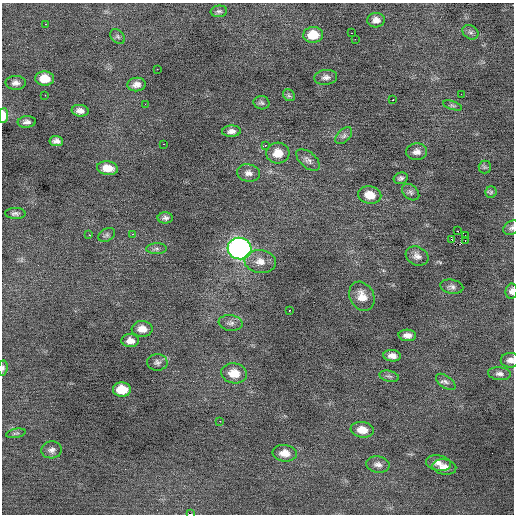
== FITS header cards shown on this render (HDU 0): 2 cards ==
NAXIS1  =                  512 / Axis length
NAXIS2  =                  512 / Axis length

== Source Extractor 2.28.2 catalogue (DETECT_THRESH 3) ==
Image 512 x 512 px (HDU 0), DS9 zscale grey, 1 PNG px = 1 image px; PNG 516 x 516 px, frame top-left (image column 1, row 512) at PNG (2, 3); each listed source drawn as its Kron ellipse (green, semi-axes under 4 px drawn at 4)
Background -0.0261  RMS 0.95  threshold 2.84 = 3 sigma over >= 5 px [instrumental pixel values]
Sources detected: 79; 1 with non-positive FLUX_AUTO (blend fragments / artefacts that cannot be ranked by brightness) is neither listed nor drawn; the other 78 listed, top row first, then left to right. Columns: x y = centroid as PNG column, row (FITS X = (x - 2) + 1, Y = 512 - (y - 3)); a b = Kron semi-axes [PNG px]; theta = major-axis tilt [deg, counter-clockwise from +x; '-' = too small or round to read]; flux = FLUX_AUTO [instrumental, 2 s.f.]
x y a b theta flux
219 11 8 5 6 150
376 20 9 7 4 370
45 24 2 2 - 240
470 32 8 6 -31 190
351 33 2 2 - 410
313 35 10 8 4 1300
118 37 8 6 -46 140
355 39 2 2 - 560
157 69 2 2 - 170
326 77 11 7 6 300
45 78 9 7 -4 1000
16 83 10 7 0 310
136 85 9 6 7 370
461 94 2 2 - 76
45 95 2 2 - 130
289 95 6 5 - 140
393 99 2 2 - 51
261 103 8 6 -13 160
145 104 2 2 - 170
452 105 10 4 -17 130
80 111 8 6 -8 340
3 116 7 5 89 980
27 122 9 6 4 250
231 131 9 5 3 300
344 136 10 6 45 210
56 141 7 5 -7 260
164 144 3 2 - 320
265 145 3 2 - 160
416 152 10 8 1 370
278 153 11 10 - 860
308 160 14 7 -41 300
485 167 6 6 - 110
107 168 10 7 -7 780
248 173 11 9 -11 370
401 178 7 5 15 170
411 192 10 7 -40 190
491 192 6 5 - 110
370 195 11 8 -11 990
15 213 10 5 -1 180
165 218 7 5 0 190
511 228 8 6 33 170
458 231 3 2 - 190
132 234 3 2 - 160
89 235 2 2 - 580
107 235 9 6 32 160
465 235 2 2 - 160
451 240 3 2 - 9.1
465 240 2 2 - 39
239 248 12 10 -14 25000
156 249 10 5 0 170
417 256 12 9 -27 360
260 261 15 11 -6 660
452 287 12 7 -12 230
511 291 7 6 - 280
362 296 15 12 -62 790
289 311 3 3 - 120
231 323 12 8 -8 290
142 329 10 8 -2 590
407 335 9 5 -4 380
130 341 9 6 -3 460
392 356 9 5 -6 380
510 360 9 7 -1 300
157 362 10 8 -2 260
3 368 7 4 83 150
234 373 13 10 -8 1100
499 374 11 6 -5 260
389 376 10 5 -13 150
446 382 11 6 -35 220
122 389 9 7 -2 1400
220 421 2 2 - 320
362 430 11 7 -8 750
16 433 10 4 11 130
52 450 10 8 5 280
285 453 12 8 -7 670
439 463 13 8 -11 420
378 465 12 8 -10 310
444 467 12 7 -9 480
190 514 4 2 - 2000
At the frame edge (FLAGS 8, measured only in part): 6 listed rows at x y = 3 116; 511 228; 511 291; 510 360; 3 368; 190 514
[1 non-positive-flux detection neither listed nor drawn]